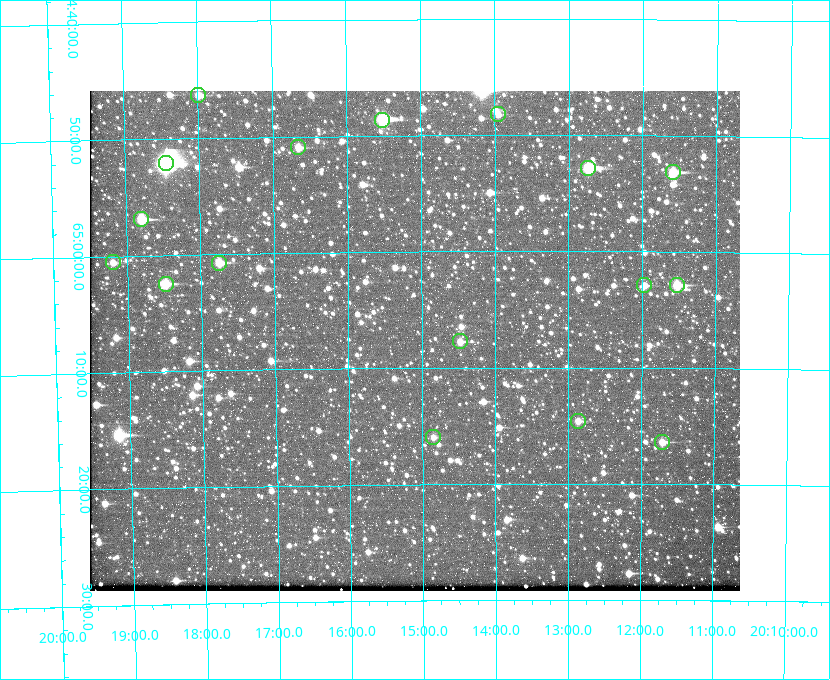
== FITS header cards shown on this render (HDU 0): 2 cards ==
NAXIS1  =                  650 / Width of table row in bytes
NAXIS2  =                  500 / Number of rows in table

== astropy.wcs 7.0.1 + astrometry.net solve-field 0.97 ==
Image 650 x 500 px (HDU 0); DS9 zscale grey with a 90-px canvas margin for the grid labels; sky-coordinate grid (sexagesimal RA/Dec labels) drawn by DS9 from the SOLVED WCS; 17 Tycho-2 reference stars matched to detected sources circled (green)
Header WCS: none
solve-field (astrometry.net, Tycho-2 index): SOLVED blind (the file carries no WCS)
Solved WCS: RA---TAN-SIP/DEC--TAN-SIP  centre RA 20:15:06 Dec +65:08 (303.77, +65.13 deg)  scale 5.17 arcsec/px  FOV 56.0' x 43.0'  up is -180 deg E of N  parity flipped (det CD > 0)
(file carries no celestial WCS; the grid is the blind solution)
Tycho-2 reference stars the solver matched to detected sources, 17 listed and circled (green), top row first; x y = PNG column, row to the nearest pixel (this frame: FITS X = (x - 90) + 1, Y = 500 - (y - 91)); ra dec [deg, ICRS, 3 dp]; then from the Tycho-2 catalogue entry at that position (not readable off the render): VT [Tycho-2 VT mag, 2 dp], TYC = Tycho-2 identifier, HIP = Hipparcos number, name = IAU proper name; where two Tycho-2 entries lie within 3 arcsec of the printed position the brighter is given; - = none
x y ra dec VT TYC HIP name
198 95 304.497 +64.771 11.19 4241-1649-1 - -
498 114 303.488 +64.804 11.29 4240-68-1 - -
382 120 303.878 +64.810 8.93 4240-794-1 - -
298 147 304.164 +64.849 10.65 4240-315-1 - -
166 163 304.612 +64.868 7.89 4241-1703-1 100101 -
588 168 303.184 +64.880 9.02 4240-488-1 - -
673 172 302.897 +64.886 9.40 4240-717-1 - -
141 219 304.698 +64.948 10.27 4241-1684-1 - -
113 262 304.798 +65.009 11.15 4241-1628-1 - -
219 263 304.437 +65.012 10.41 4241-1775-1 - -
166 284 304.620 +65.041 10.25 4241-1573-1 - -
644 285 302.992 +65.048 11.44 4240-88-1 - -
677 285 302.882 +65.048 10.25 4240-98-1 - -
460 341 303.620 +65.129 11.18 4240-34-1 - -
578 421 303.217 +65.244 11.17 4240-236-1 - -
433 437 303.713 +65.266 11.45 4240-564-1 - -
662 442 302.928 +65.273 10.74 4240-760-1 - -